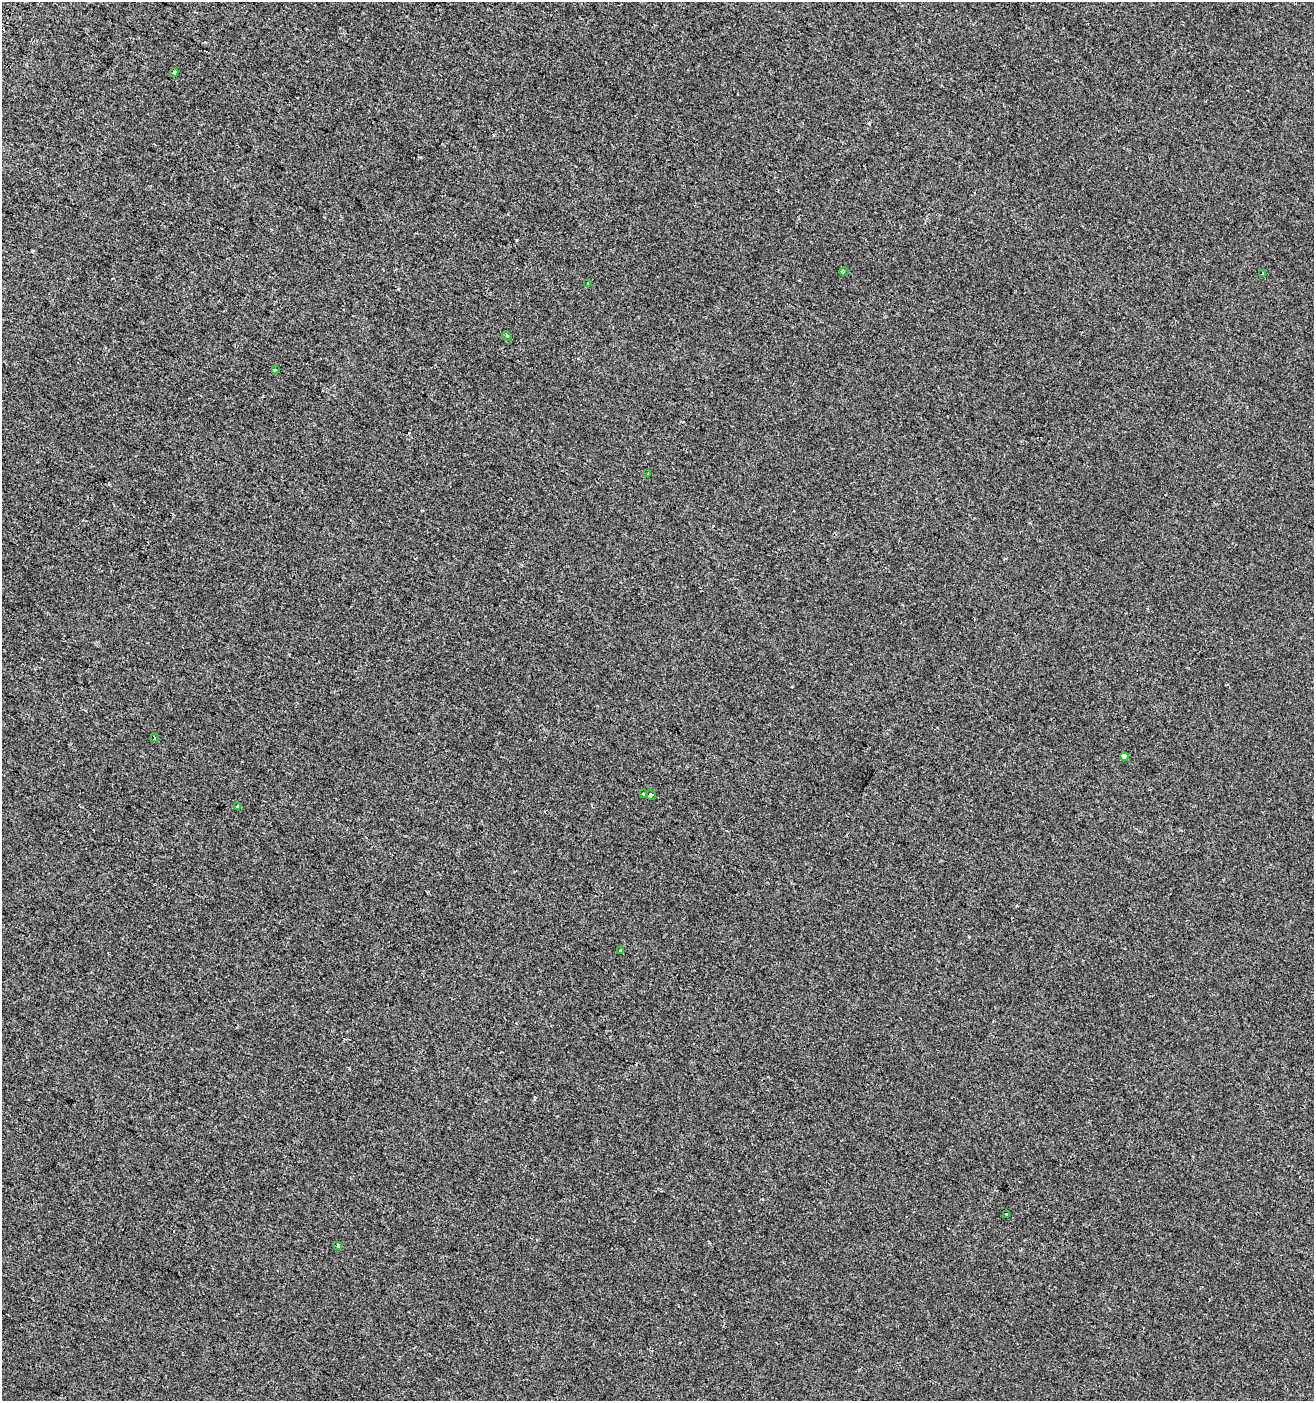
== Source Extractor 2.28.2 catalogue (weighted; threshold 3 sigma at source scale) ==
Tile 11 of 4 x 4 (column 3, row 3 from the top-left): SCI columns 2935-4246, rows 1417-2815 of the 5803 x 5637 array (HDU 1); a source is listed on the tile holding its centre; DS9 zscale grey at full resolution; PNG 1316 x 1403 px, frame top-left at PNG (2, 2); each listed source drawn as its Kron ellipse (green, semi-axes under 4 px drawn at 4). Shown black and unused: <1% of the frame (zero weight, under 2 of 3 exposures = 2% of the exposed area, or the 3 px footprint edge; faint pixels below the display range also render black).
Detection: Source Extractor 2.28.2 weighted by HDU 2 'WHT'; one run over the whole footprint, this tile lists its part. Background -5.00e-04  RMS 0.0035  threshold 0.0157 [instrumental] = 3 sigma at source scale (4.5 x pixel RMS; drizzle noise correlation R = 1.50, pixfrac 1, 0.0396/0.0396 arcsec/px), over >= 5 px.
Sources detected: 17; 2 cosmic-ray / hot-pixel residue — neither listed nor drawn; the other 15 listed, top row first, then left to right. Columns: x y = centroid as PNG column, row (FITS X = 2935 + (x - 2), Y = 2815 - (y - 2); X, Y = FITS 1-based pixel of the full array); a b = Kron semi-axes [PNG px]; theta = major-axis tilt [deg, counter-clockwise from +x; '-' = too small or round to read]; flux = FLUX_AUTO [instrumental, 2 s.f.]
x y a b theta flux
174 72 4 3 - 0.5
844 272 4 4 - 0.47
1263 274 3 3 - 1.1
588 283 3 2 - 0.73
507 336 5 4 - 0.38
275 370 3 3 - 1.1
647 474 3 2 - 0.26
154 738 3 2 - 0.4
1124 757 4 3 - 4.3
643 794 3 2 - 0.45
651 795 5 3 - 0.43
237 807 4 3 - 0.43
621 951 3 3 - 2.6
1007 1214 2 2 - 0.29
338 1246 3 3 - 0.71